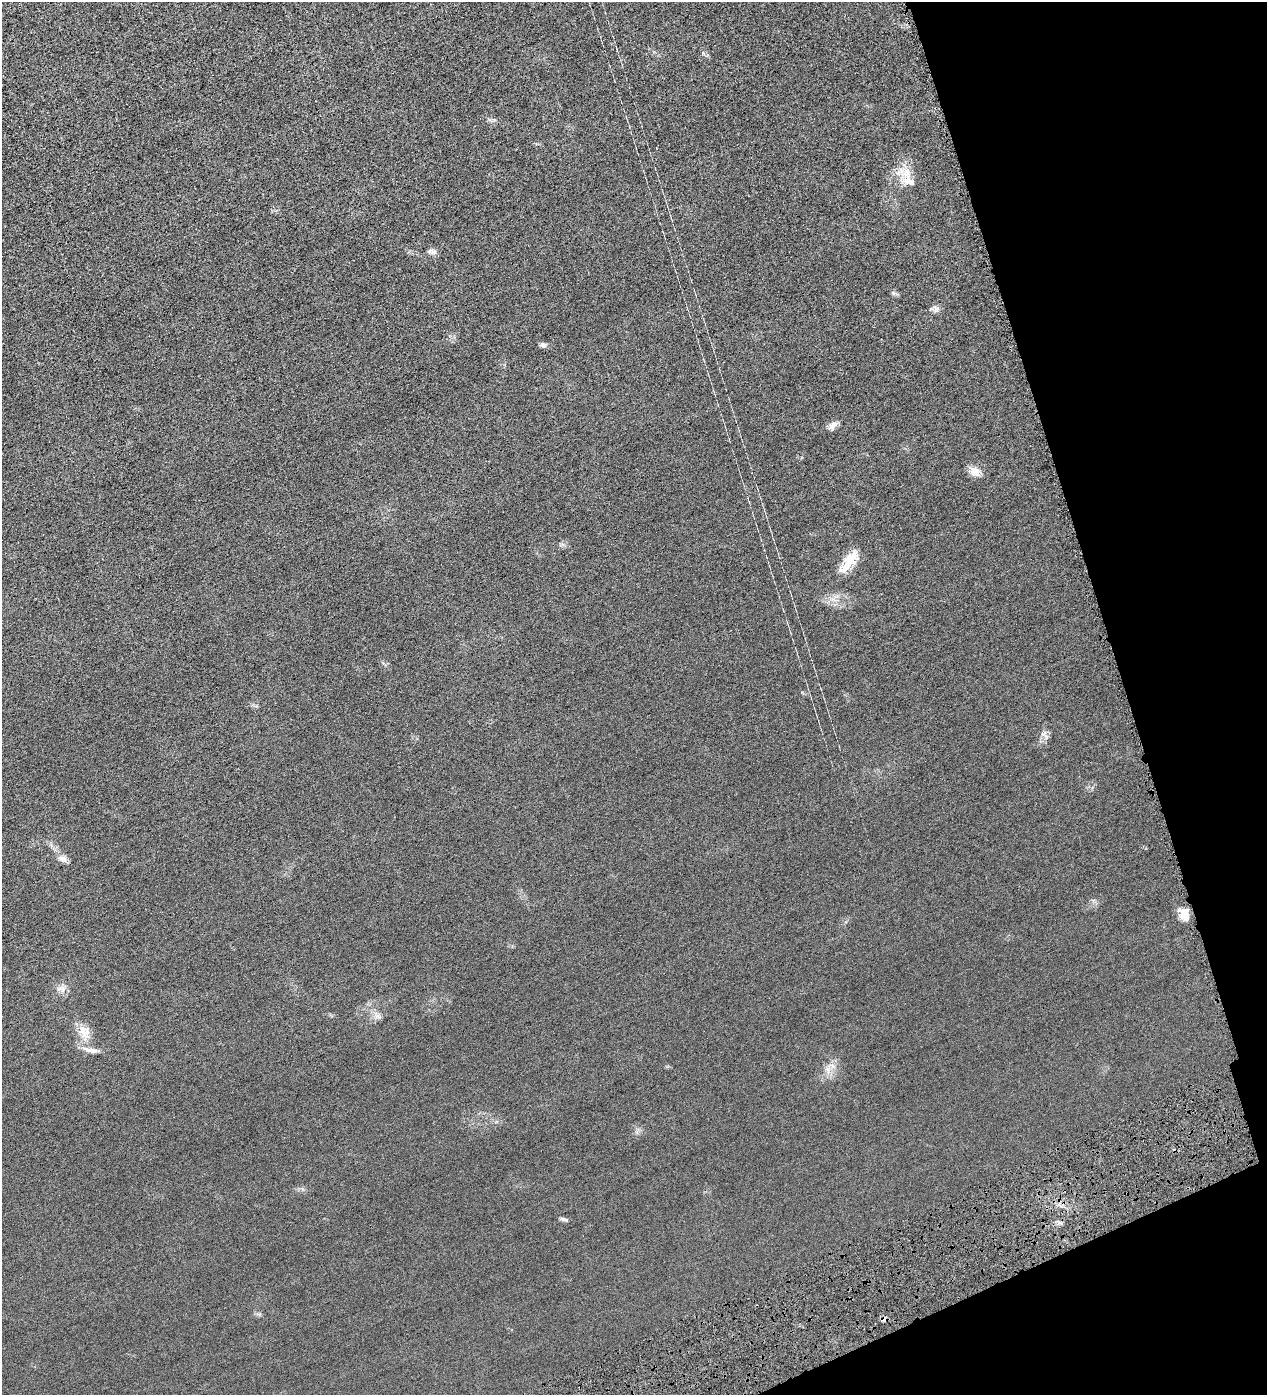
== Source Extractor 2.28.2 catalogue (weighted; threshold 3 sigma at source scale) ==
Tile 12 of 4 x 4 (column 4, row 3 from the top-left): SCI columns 3956-5220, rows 1396-2788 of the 5513 x 5577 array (HDU 1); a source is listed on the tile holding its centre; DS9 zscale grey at full resolution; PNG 1269 x 1397 px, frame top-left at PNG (2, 2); no overlay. Shown black and unused: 15% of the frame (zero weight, under 4 of 8 exposures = <1% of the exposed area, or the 3 px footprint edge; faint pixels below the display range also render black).
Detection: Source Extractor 2.28.2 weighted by HDU 2 'WHT'; one run over the whole footprint, this tile lists its part. Background 0.0133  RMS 0.0042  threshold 0.0173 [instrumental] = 3 sigma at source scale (4.09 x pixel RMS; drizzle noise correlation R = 1.36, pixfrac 0.8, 0.05/0.05 arcsec/px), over >= 5 px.
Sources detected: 19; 1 cosmic-ray / hot-pixel residue — not listed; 1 inside a brighter listed object's ellipse — not listed separately; the other 17 listed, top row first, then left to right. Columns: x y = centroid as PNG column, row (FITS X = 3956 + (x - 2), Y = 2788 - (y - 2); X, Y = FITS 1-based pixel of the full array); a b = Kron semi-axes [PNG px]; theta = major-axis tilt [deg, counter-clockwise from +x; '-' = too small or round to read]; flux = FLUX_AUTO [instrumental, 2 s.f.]
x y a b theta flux
907 178 35 16 -66 7.3
434 252 8 6 16 1.1
893 293 8 6 -21 0.77
935 309 12 9 6 1.5
543 345 8 6 -16 1.1
832 426 14 8 54 2
975 472 12 10 -36 4
849 562 30 11 53 9.4
1044 733 8 4 53 0.99
63 859 13 8 -25 1.8
1184 914 16 10 -52 4.7
59 989 9 5 0 1.2
377 1015 14 4 -35 1.2
82 1030 16 12 21 4.1
90 1050 21 6 -12 2.7
828 1068 18 5 81 2.2
564 1219 11 5 -15 0.87